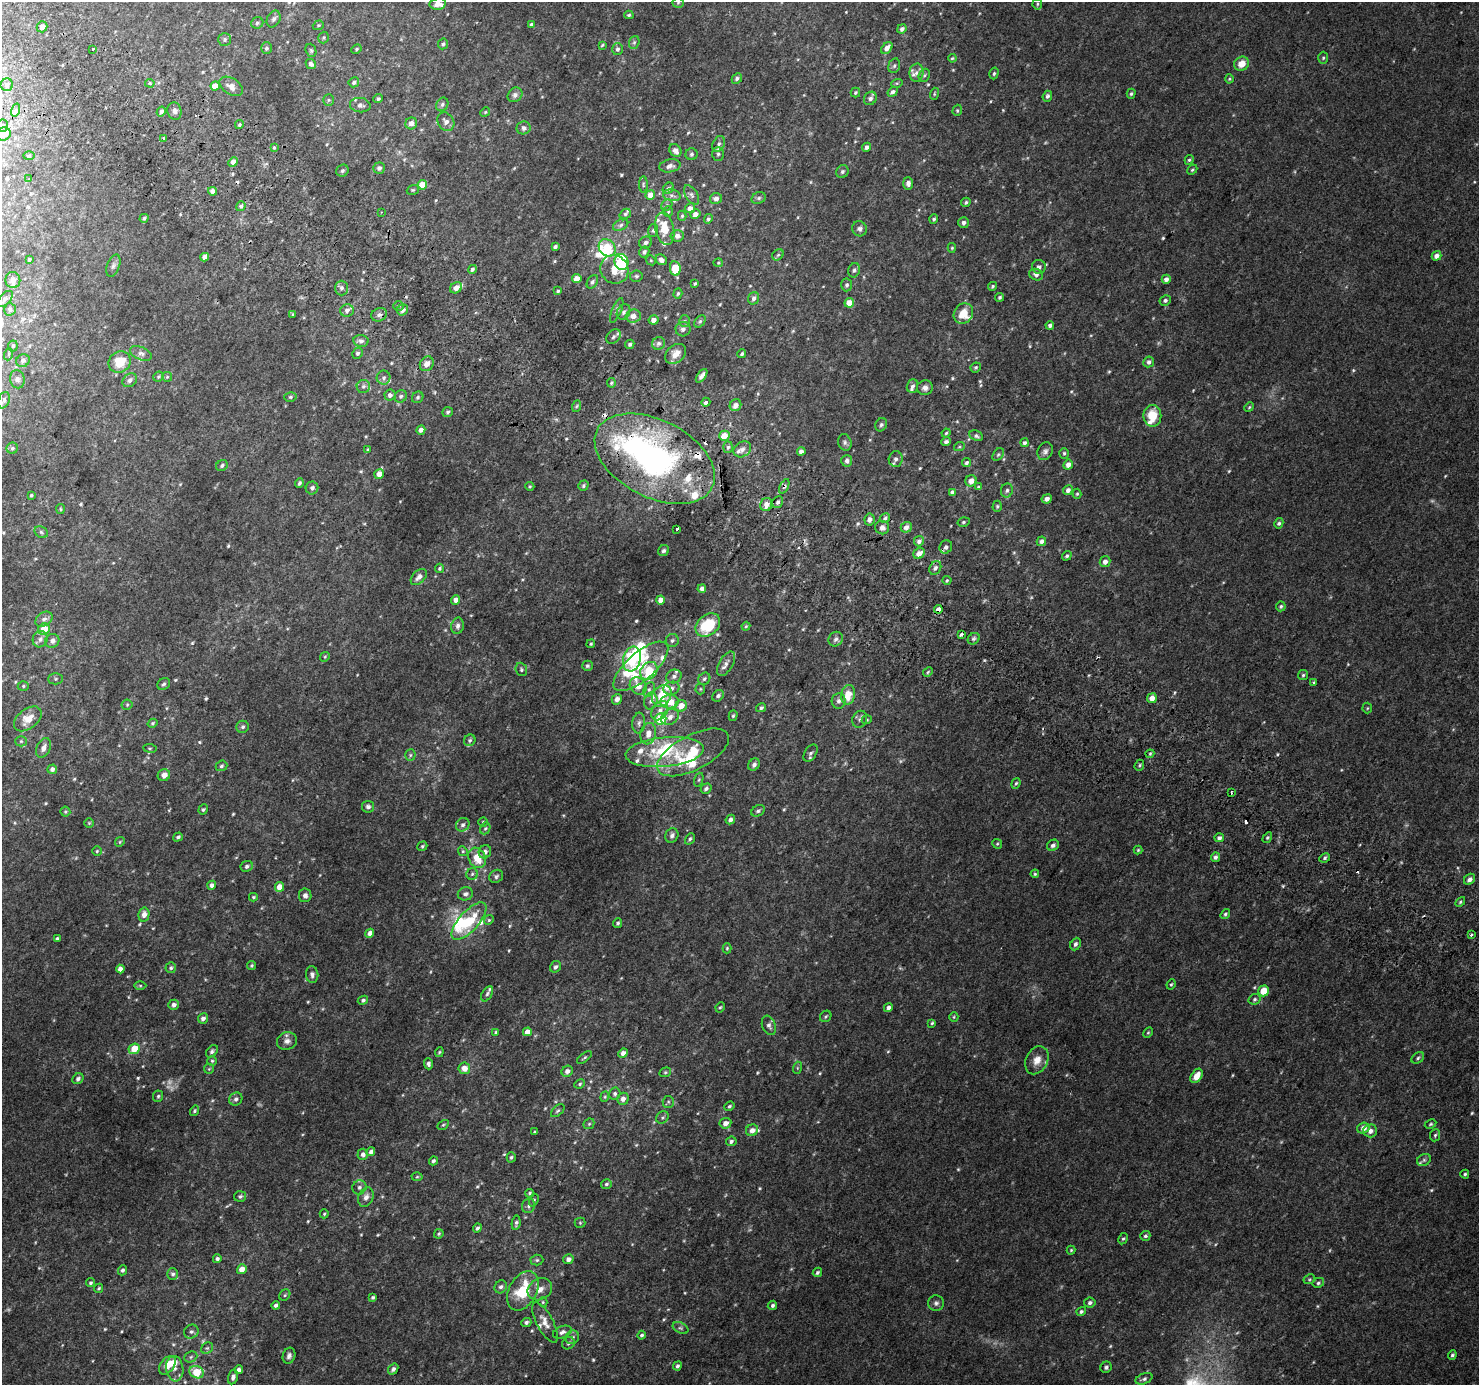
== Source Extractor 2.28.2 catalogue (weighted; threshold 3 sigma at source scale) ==
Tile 11 of 4 x 4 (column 3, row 3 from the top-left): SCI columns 2985-4461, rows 1673-3055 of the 5961 x 6042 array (HDU 1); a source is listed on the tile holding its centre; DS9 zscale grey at full resolution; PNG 1481 x 1387 px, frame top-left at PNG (2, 2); each listed source drawn as its Kron ellipse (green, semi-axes under 4 px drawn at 4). Shown black and unused: <1% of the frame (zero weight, under 2 of 3 exposures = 2% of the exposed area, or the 3 px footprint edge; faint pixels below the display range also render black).
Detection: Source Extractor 2.28.2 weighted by HDU 2 'WHT'; one run over the whole footprint, this tile lists its part. Background 0.0747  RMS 0.013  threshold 0.0567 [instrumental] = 3 sigma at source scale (4.5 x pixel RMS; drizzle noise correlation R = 1.50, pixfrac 1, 0.0396/0.0396 arcsec/px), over >= 5 px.
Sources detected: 658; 11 too faint to see at this stretch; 3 inside a brighter object's white glare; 8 cosmic-ray / hot-pixel residue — neither listed nor drawn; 42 inside a brighter listed object's ellipse — not listed separately; of the other 594, all 500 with FLUX_AUTO >= 1.39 (the completeness limit of this list) listed and drawn (94 fainter detections not listed), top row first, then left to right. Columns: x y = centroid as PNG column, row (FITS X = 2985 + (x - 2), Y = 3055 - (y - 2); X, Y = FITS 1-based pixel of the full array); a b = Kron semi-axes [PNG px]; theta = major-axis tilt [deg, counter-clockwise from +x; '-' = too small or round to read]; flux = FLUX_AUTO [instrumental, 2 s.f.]
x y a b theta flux
678 3 5 5 - 1.8
438 4 8 5 11 8
1037 4 5 5 - 1.8
629 15 4 4 - 2
274 19 9 6 65 3.9
257 23 6 5 - 2.5
531 24 4 3 - 2.1
318 25 6 4 20 1.6
42 27 6 5 - 7
902 29 5 4 - 3.8
324 38 6 5 - 1.9
225 39 6 6 - 2.7
634 42 7 5 68 2.1
443 44 5 5 - 2.5
602 45 4 3 - 1.5
266 48 6 5 - 2.4
887 48 7 4 52 6.9
93 49 3 3 - 4.8
356 49 5 4 - 1.6
617 49 6 5 - 3.6
311 50 7 5 -68 2
952 58 4 3 - 1.5
1323 58 6 5 - 2
311 64 5 4 - 3.6
1242 64 8 7 - 14
894 66 7 5 73 2.8
916 73 9 7 85 5.5
994 73 6 4 73 2.1
924 75 7 5 67 2.5
737 78 6 4 45 3.5
1229 79 4 4 - 1.4
354 82 5 5 - 2.5
150 83 5 4 - 2
897 83 6 3 17 1.4
7 85 6 6 - 3.3
215 86 4 4 - 15
231 86 13 8 -33 8.7
893 92 5 4 - 3.3
855 93 5 4 - 1.8
934 94 6 4 73 1.5
1131 94 5 4 - 2.1
515 95 8 6 42 5
1047 96 5 4 - 3
870 98 7 6 - 4.3
378 99 5 4 - 2.5
329 100 5 5 - 2
442 104 7 5 59 3
360 105 10 7 -7 5.1
16 110 7 4 72 2.5
957 110 6 4 72 1.7
174 111 9 7 -75 4.7
161 112 5 4 - 3.7
485 112 5 4 - 1.6
446 122 10 8 -56 6.7
411 123 6 6 - 7.4
239 125 4 3 - 2.1
2 126 6 5 - 3.6
524 128 7 6 - 5.1
4 134 7 6 - 11
163 138 3 2 - 1.6
719 144 8 6 61 4.4
274 147 3 3 - 1.4
866 147 4 3 - 3.9
675 151 7 5 -51 7.2
692 154 6 6 - 2.7
718 154 7 6 - 3.2
29 156 5 3 - 1.4
1189 160 5 4 - 2
233 162 5 4 - 7.4
670 166 11 6 10 5.7
379 168 6 5 - 4.5
1192 170 6 3 41 1.6
342 171 6 5 - 2.8
842 171 6 6 - 3.1
29 179 3 2 - 1.4
908 183 6 5 - 4.2
422 185 5 4 - 25
643 185 8 4 -90 2
668 188 6 4 46 2.6
413 190 6 4 19 1.7
212 191 4 4 - 6.9
650 195 5 5 - 14
672 195 9 5 -10 4.1
692 195 10 6 -58 4.4
716 198 6 5 - 5.4
759 198 7 5 22 2.7
966 202 5 4 - 2.2
667 205 6 5 - 2.4
241 206 5 4 - 3.1
690 208 5 4 - 6.8
381 212 3 2 - 1.5
668 212 5 4 - 1.7
625 214 6 5 - 2.1
695 214 5 4 - 7.2
682 216 5 4 - 1.7
144 218 4 3 - 2.3
708 219 5 4 - 2.2
934 219 4 4 - 2.1
964 223 5 5 - 4.2
621 225 8 5 28 3.2
665 229 16 9 -78 26
859 229 8 7 - 4.1
653 230 6 5 - 2.4
677 236 6 5 - 6.4
646 242 6 6 - 3.6
555 247 4 3 - 2.8
607 248 9 7 -46 42
952 248 5 4 - 1.5
644 252 6 5 - 3.3
778 255 6 5 - 2.2
1436 256 5 4 - 6.8
205 257 4 4 - 6.3
29 259 3 3 - 1.8
651 260 5 4 - 1.6
661 260 6 5 - 6.2
621 262 8 7 - 74
718 263 5 4 - 1.4
113 266 11 6 70 4.3
1039 267 7 7 - 3.8
675 268 7 5 -81 35
472 269 5 4 - 3.3
614 269 15 13 -50 22
854 270 7 6 - 3
1036 275 7 5 -20 4.7
636 276 6 5 - 2.4
577 278 4 4 - 11
1166 279 4 4 - 5.5
13 280 8 7 - 4.7
592 282 7 5 58 3.4
695 283 4 2 - 1.6
847 285 6 5 - 2.9
993 286 4 4 - 2
341 288 7 6 - 4
456 288 6 5 - 8.5
558 291 3 3 - 1.6
678 293 5 4 - 1.8
1000 297 4 4 - 2.1
754 298 6 5 - 4.5
5 299 10 5 47 3.4
1165 300 6 5 - 3.2
849 303 5 4 - 18
399 306 5 4 - 1.9
10 309 6 5 - 2.6
347 310 7 6 - 4.9
403 310 6 5 - 5.3
617 310 13 4 68 3.5
623 312 8 6 58 3.8
963 313 11 9 55 20
293 314 4 4 - 1.5
379 315 8 6 23 4.5
633 316 7 6 - 8.1
654 320 5 4 - 6.1
685 321 5 5 - 2.1
700 321 7 5 49 2.3
1050 325 4 4 - 4.2
683 329 7 7 - 4.3
613 337 8 6 46 3.2
361 341 7 6 - 5.3
658 343 7 6 - 3.5
630 344 5 4 - 2.7
13 346 5 4 - 2
141 353 11 6 -22 4.8
357 353 5 5 - 3
9 354 6 4 71 1.4
676 354 12 8 41 11
742 354 4 3 - 2.4
23 361 7 6 - 4
120 362 11 10 - 26
1149 362 6 5 - 4.4
427 364 8 6 56 7.9
976 367 5 4 - 2
702 376 8 4 53 4.3
158 377 5 5 - 1.9
167 377 5 5 - 1.6
384 378 7 7 - 3.6
17 379 9 7 -79 4
130 380 8 6 37 4.8
611 383 4 4 - 1.7
363 386 7 6 - 3.5
912 386 7 5 71 3.6
925 388 8 7 - 5.3
390 395 5 5 - 4.5
401 396 6 6 - 3
290 397 6 5 - 2.1
418 397 6 5 - 2.3
4 400 8 5 69 3.5
706 402 4 4 - 5.7
736 405 6 5 - 8.2
577 406 6 4 70 1.8
1249 407 5 4 - 1.6
448 412 5 4 - 2.4
1152 416 11 9 90 27
881 425 7 5 63 2.6
421 430 5 4 - 5.4
946 433 4 4 - 1.7
724 436 5 5 - 16
976 436 7 5 -26 2.8
845 442 8 6 -73 3.4
946 442 5 4 - 3.2
1024 443 4 4 - 3.4
728 447 5 5 - 2.4
959 447 5 3 - 1.4
12 448 5 5 - 2.5
742 449 9 7 33 5.5
368 450 4 3 - 1.5
801 451 4 4 - 5.2
1045 451 9 7 62 4.3
1064 453 5 4 - 1.9
998 454 7 5 49 2.1
655 459 64 38 -27 330
896 459 8 7 - 4.5
847 461 6 5 - 5
966 463 4 3 - 2.5
1068 465 5 4 - 7.8
222 466 6 5 - 2.8
379 474 5 4 - 11
971 481 6 5 - 8.4
299 483 5 4 - 2.5
530 486 5 4 - 1.6
583 486 5 5 - 2.3
784 486 8 4 64 2.8
979 487 4 4 - 3.3
312 488 6 6 - 4.2
1007 490 7 6 - 3.4
1068 490 5 4 - 4.9
952 492 4 3 - 3.4
1077 494 5 4 - 1.6
31 495 4 3 - 1.7
1047 499 5 4 - 5.6
778 502 6 5 - 3.3
766 504 7 6 - 10
997 506 5 4 - 1.7
60 509 5 4 - 1.6
885 518 5 4 - 2.9
869 519 6 5 - 5.3
963 522 6 4 17 2
1279 523 5 4 - 2.6
906 527 5 5 - 6.3
882 528 7 6 - 5.8
677 529 4 3 - 6.2
41 532 7 5 -30 2.5
919 541 5 5 - 4.1
1041 541 5 4 - 4.7
946 547 7 6 - 5.1
664 551 6 5 - 2.3
919 553 6 5 - 10
1067 556 5 4 - 2.4
1105 562 5 5 - 7.1
439 568 5 4 - 2.1
935 568 7 5 60 4.2
419 577 9 6 44 7.4
947 580 4 4 - 1.6
702 589 4 4 - 5.8
456 600 5 4 - 7.5
660 600 4 4 - 9.2
1281 606 5 4 - 2.5
938 609 4 4 - 14
44 619 9 6 35 4.9
708 625 14 10 42 52
458 626 8 6 78 4.8
746 626 4 4 - 1.6
44 629 6 5 - 23
961 634 4 3 - 16
40 639 8 7 - 5.5
836 639 8 6 48 3.9
974 639 6 5 - 2.5
52 641 7 6 - 5.2
672 641 7 6 - 3.4
591 644 4 3 - 1.6
325 657 5 4 - 1.5
632 659 12 8 72 75
726 664 13 7 60 6.5
587 666 5 5 - 2.5
641 666 34 14 41 37
521 669 7 5 -70 2.3
649 671 10 8 49 44
928 672 5 4 - 1.6
1303 675 5 5 - 2.2
674 676 8 6 21 4.4
55 679 7 5 1 2.4
704 679 6 5 - 3
1313 682 3 3 - 1.7
164 684 7 5 33 2.5
23 686 5 5 - 2
638 686 9 8 - 14
671 688 8 6 16 4.8
649 689 7 5 63 3.1
700 689 5 5 - 1.6
848 695 10 7 81 19
662 696 11 9 55 33
718 696 6 5 - 3.6
1152 698 5 4 - 8.5
617 699 5 5 - 6.7
651 701 8 6 77 4.5
839 701 8 7 - 4.5
670 702 9 6 5 30
127 705 5 5 - 1.7
681 706 6 5 - 14
761 708 5 4 - 2.8
1367 708 5 5 - 1.7
660 711 10 7 57 8.7
733 716 5 4 - 1.8
670 717 9 7 35 7
28 719 16 10 38 18
661 719 6 5 - 54
860 719 9 7 66 3.8
867 720 5 4 - 1.5
153 723 5 4 - 1.9
639 723 10 6 84 4.6
243 727 6 6 - 2.7
648 734 11 7 81 10
470 740 6 5 - 2.5
21 741 5 5 - 2
44 748 10 6 63 7.2
150 748 7 3 -8 1.4
665 752 39 14 5 67
693 752 39 17 27 81
810 753 9 5 57 3.3
1150 754 4 4 - 1.4
410 755 5 5 - 2.1
754 765 6 5 - 4.4
1139 765 6 4 69 2
221 766 6 5 - 2.6
52 769 5 4 - 4.6
164 775 6 5 - 8.2
699 780 7 4 71 2
1016 783 5 4 - 1.8
706 789 6 5 - 3.3
1231 792 3 3 - 2.2
368 807 6 6 - 3.8
203 809 5 4 - 2
758 811 7 5 28 2.9
65 812 5 5 - 1.7
730 819 5 4 - 4
483 822 5 4 - 1.7
89 823 5 5 - 1.5
463 825 7 6 - 3.4
485 828 6 5 - 2
672 835 7 6 - 4
178 837 5 4 - 2.8
1219 838 5 4 - 3.6
1267 838 6 3 58 1.8
690 839 6 4 60 2.7
120 842 5 4 - 1.6
997 844 5 4 - 1.6
1053 845 6 5 - 3.4
422 846 5 4 - 1.8
1138 850 4 4 - 1.5
97 851 4 4 - 1.5
463 851 5 4 - 1.8
485 852 7 6 - 4.7
1215 857 5 4 - 3.5
477 858 10 8 -62 22
1325 858 5 4 - 2.3
247 866 6 5 - 3.6
472 874 6 5 - 2.5
1035 874 4 3 - 1.5
496 876 7 6 - 2.9
1470 879 6 5 - 5.1
212 885 4 4 - 4.7
279 887 5 4 - 13
465 894 8 6 14 4.8
305 895 7 6 - 4.4
253 897 4 4 - 1.6
1460 902 6 3 46 1.8
1225 914 5 4 - 2.2
144 915 7 5 79 7.6
489 920 5 4 - 1.7
469 921 23 10 48 55
618 923 5 4 - 2
370 933 5 4 - 7.5
1471 935 3 3 - 3.5
57 938 4 3 - 2.2
1075 944 6 5 - 3.6
727 948 5 4 - 1.6
252 965 4 4 - 2
555 967 6 5 - 3.3
171 968 5 5 - 2.4
120 969 4 4 - 7.2
312 975 8 6 -83 4.1
1171 984 5 4 - 1.7
140 986 6 4 0 1.7
1264 991 5 5 - 20
487 994 8 5 60 2.5
1255 999 6 5 - 2.6
363 1000 5 4 - 2.4
174 1005 5 5 - 5
720 1007 5 4 - 1.7
888 1008 4 4 - 5.6
826 1016 6 5 - 2.1
954 1017 5 4 - 1.5
203 1018 5 5 - 4.6
932 1023 4 4 - 1.6
769 1025 10 6 -69 4.2
496 1032 3 3 - 1.8
527 1032 4 4 - 9.2
1148 1033 6 4 62 1.6
287 1041 10 8 18 6.1
134 1049 6 5 - 26
212 1051 7 5 48 2.8
439 1052 5 4 - 1.5
623 1053 5 4 - 6.4
584 1057 9 3 37 1.8
1418 1058 7 5 36 2.5
1037 1060 15 11 63 13
212 1061 5 5 - 1.8
428 1064 5 4 - 3.2
464 1068 6 5 - 8.8
797 1068 6 4 72 1.5
209 1069 5 4 - 1.4
567 1071 6 5 - 6.3
665 1072 6 4 21 1.7
1197 1076 8 5 56 13
78 1079 6 5 - 3.4
580 1084 5 4 - 1.8
615 1094 6 5 - 3.2
158 1096 6 5 - 2.2
605 1097 5 4 - 1.6
236 1099 7 6 - 4
623 1099 6 5 - 6.3
668 1102 6 5 - 2.3
729 1106 5 4 - 2.2
194 1111 5 4 - 2
558 1111 8 4 43 2.4
662 1117 7 5 44 2.5
725 1123 6 5 - 7.5
589 1124 6 5 - 1.8
1431 1124 6 4 27 1.7
443 1125 6 4 30 1.7
1363 1128 6 5 - 8.3
752 1130 6 5 - 7.7
1370 1131 7 6 - 6.6
535 1132 4 3 - 1.5
1435 1135 6 5 - 2
731 1141 5 4 - 2.9
371 1152 4 4 - 5.1
363 1154 5 5 - 4.6
511 1157 5 4 - 2.1
1424 1160 7 5 28 2.6
433 1161 5 3 - 2.5
1465 1174 4 4 - 2.1
417 1177 5 3 - 1.4
606 1184 5 5 - 2.4
359 1187 7 6 - 3.6
529 1193 4 3 - 1.7
240 1196 6 5 - 2.7
366 1197 10 7 66 6.3
534 1200 6 4 72 2
529 1206 7 6 - 4
324 1214 4 4 - 1.6
516 1223 7 4 81 2.8
580 1223 5 5 - 1.8
477 1228 5 4 - 3.3
439 1234 5 4 - 1.7
1145 1236 5 4 - 2.7
1123 1239 6 4 60 2
1071 1250 4 4 - 1.5
217 1259 4 4 - 3.5
568 1259 5 5 - 5.5
537 1260 6 5 - 2.2
242 1269 5 4 - 11
122 1270 5 4 - 2.9
817 1272 5 4 - 2.5
173 1274 6 5 - 3.2
1309 1279 6 4 28 1.7
90 1283 5 4 - 2.4
1318 1283 6 4 31 2.4
501 1287 7 6 - 3.7
99 1288 5 4 - 1.8
540 1289 13 10 30 12
523 1291 21 14 61 48
285 1295 6 5 - 1.8
373 1297 4 3 - 2.3
543 1302 5 4 - 1.6
936 1303 8 7 - 3.8
1090 1303 5 5 - 3.8
276 1305 4 3 - 3.2
772 1305 5 4 - 2.8
1081 1311 5 4 - 2.8
526 1322 5 4 - 2.9
545 1323 22 8 -62 11
680 1328 8 5 -26 2.9
191 1332 7 6 - 3.5
562 1332 10 6 22 4.6
642 1335 4 4 - 2.4
572 1337 7 6 - 4
568 1343 7 5 38 2.7
207 1348 6 5 - 2.2
1452 1355 5 4 - 2.3
289 1356 8 6 72 4
191 1357 7 5 24 2.1
167 1365 10 6 51 16
677 1366 5 4 - 3
1106 1367 6 5 - 3
175 1369 13 8 -82 7.4
393 1369 6 4 52 3.6
239 1370 4 4 - 5.1
196 1372 7 6 - 34
233 1377 7 5 77 4.3
1144 1379 9 5 21 3.1
Overlapping masked pixels (flux is a lower limit): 4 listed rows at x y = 655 459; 784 486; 946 547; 938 609
Isophote crosses this tile's border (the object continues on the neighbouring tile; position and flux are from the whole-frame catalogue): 3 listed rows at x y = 2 126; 4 134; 4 400